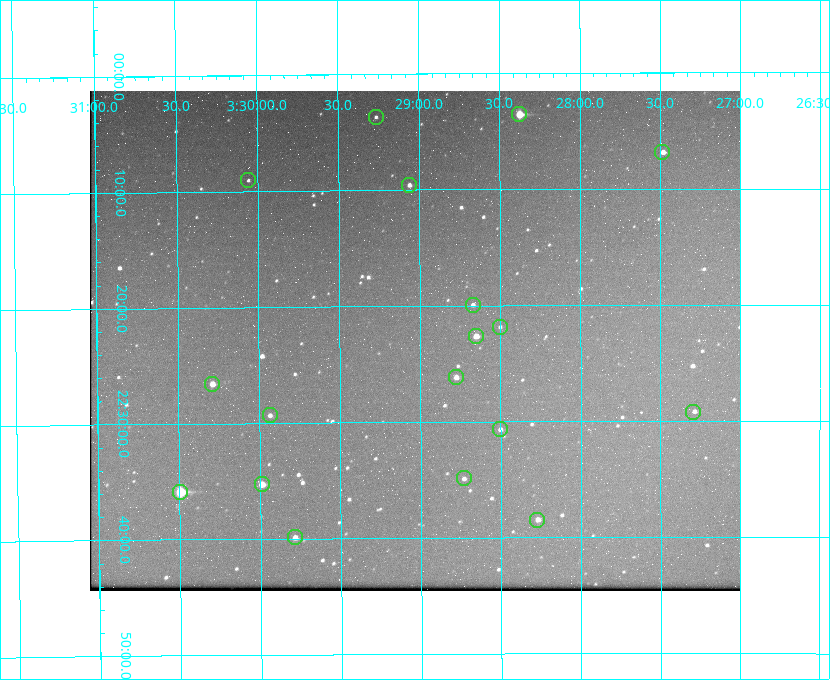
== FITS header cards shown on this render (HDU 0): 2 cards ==
NAXIS1  =                  650 / Width of table row in bytes
NAXIS2  =                  500 / Number of rows in table

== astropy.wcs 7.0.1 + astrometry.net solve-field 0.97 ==
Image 650 x 500 px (HDU 0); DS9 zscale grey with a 90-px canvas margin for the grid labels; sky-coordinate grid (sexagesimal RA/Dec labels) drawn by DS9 from the SOLVED WCS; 18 Tycho-2 reference stars matched to detected sources circled (green)
Header WCS: none
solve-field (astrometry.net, Tycho-2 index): SOLVED blind (the file carries no WCS)
Solved WCS: RA---TAN-SIP/DEC--TAN-SIP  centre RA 03:29:02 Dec +22:23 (52.26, +22.38 deg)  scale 5.17 arcsec/px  FOV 56.1' x 43.1'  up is -180 deg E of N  parity flipped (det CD > 0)
(file carries no celestial WCS; the grid is the blind solution)
Tycho-2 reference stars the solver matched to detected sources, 18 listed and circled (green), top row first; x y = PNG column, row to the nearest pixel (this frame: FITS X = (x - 90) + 1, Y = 500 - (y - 91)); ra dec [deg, ICRS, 3 dp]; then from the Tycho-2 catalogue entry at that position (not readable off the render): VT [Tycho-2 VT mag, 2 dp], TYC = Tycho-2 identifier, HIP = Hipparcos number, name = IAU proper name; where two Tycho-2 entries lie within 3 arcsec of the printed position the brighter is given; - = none
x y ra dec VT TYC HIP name
519 114 52.094 +22.059 8.73 1246-565-1 16174 -
376 117 52.316 +22.062 11.63 1246-490-1 - -
662 152 51.872 +22.114 10.68 1245-1095-1 - -
248 180 52.515 +22.151 11.55 1246-639-1 - -
409 185 52.265 +22.160 11.20 1246-515-1 - -
473 305 52.168 +22.332 11.56 1246-558-1 - -
500 327 52.126 +22.364 12.17 1246-628-1 - -
476 336 52.163 +22.377 10.31 1246-508-1 - -
456 377 52.194 +22.436 11.10 1246-758-1 - -
212 384 52.573 +22.443 9.90 1246-338-1 - -
693 412 51.824 +22.487 11.65 1245-1005-1 - -
270 415 52.484 +22.489 11.63 1246-473-1 - -
500 429 52.126 +22.511 11.81 1797-918-1 - -
464 478 52.183 +22.582 11.55 1797-1044-1 - -
262 484 52.497 +22.588 9.77 1798-224-1 - -
180 492 52.624 +22.598 10.47 1798-308-1 - -
537 520 52.069 +22.641 10.36 1797-946-1 - -
295 537 52.446 +22.665 11.05 1798-126-1 - -